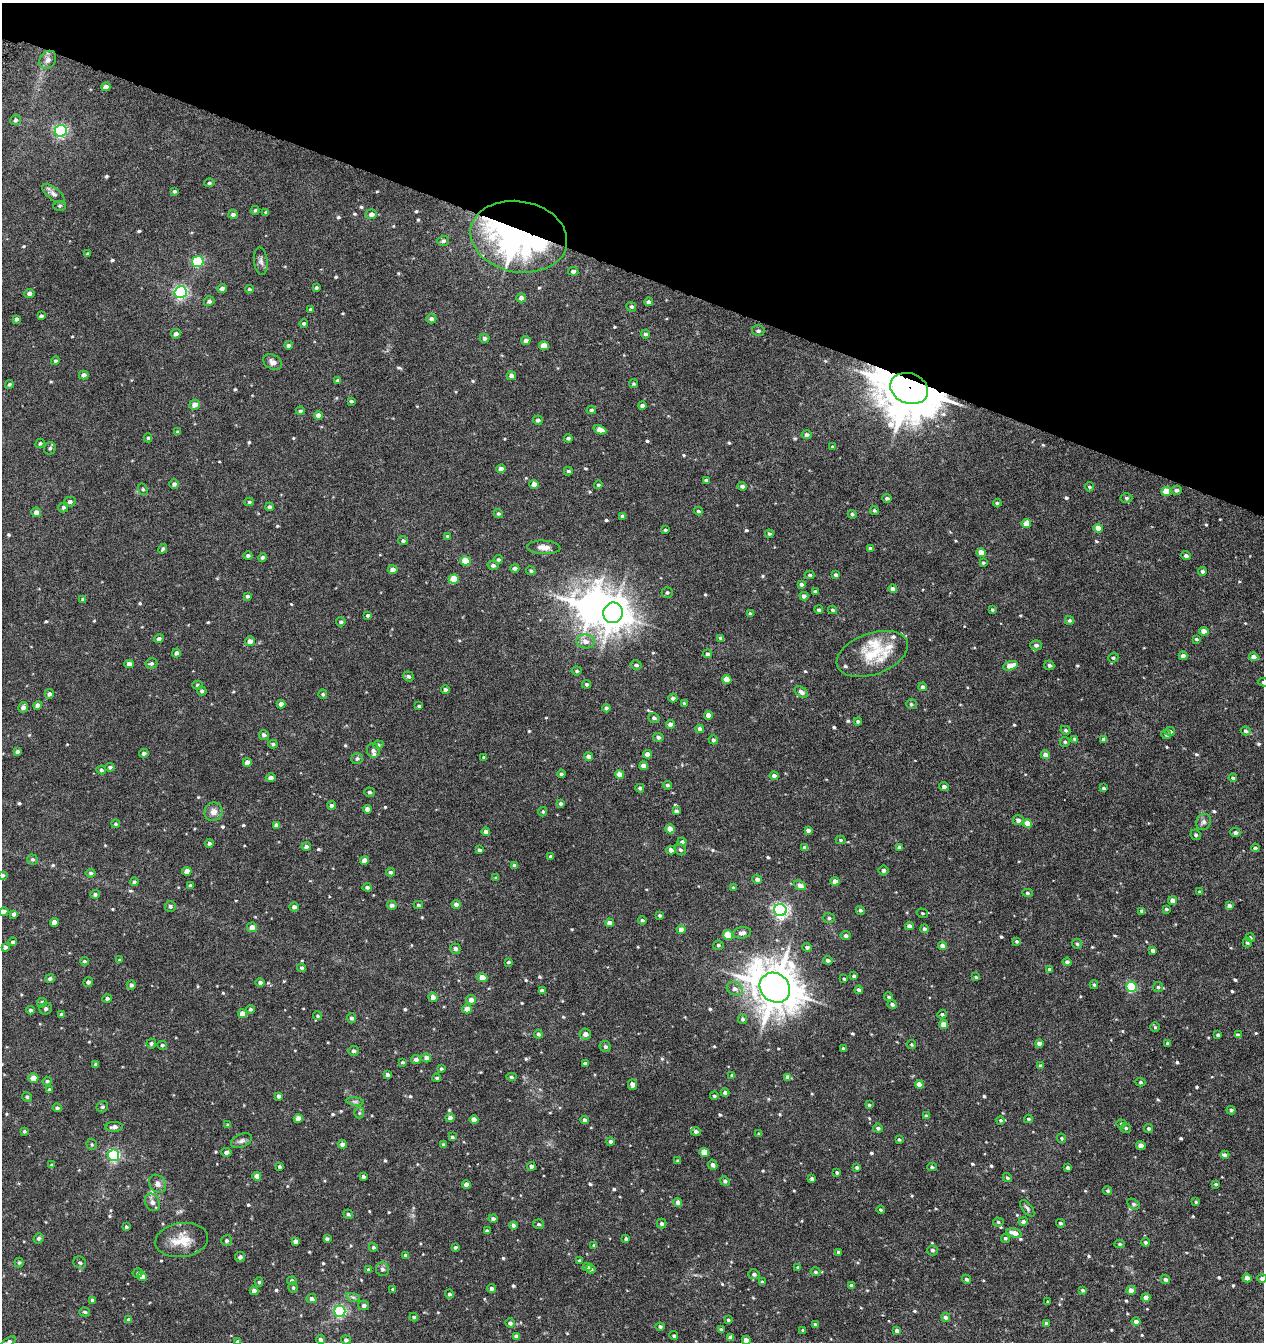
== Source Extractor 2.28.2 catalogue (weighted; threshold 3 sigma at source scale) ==
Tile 2 of 4 x 4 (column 2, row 1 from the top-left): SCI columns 1398-2659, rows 4027-5366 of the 5445 x 5371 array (HDU 1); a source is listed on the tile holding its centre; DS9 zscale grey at full resolution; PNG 1266 x 1344 px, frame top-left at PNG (2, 3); each listed source drawn as its Kron ellipse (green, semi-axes under 4 px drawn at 4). Shown black and unused: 20% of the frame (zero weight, under 8 of 16 exposures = <1% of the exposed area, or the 3 px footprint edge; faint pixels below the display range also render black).
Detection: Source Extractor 2.28.2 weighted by HDU 2 'WHT'; one run over the whole footprint, this tile lists its part. Background 0.0228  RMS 0.0031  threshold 0.0128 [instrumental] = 3 sigma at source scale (4.09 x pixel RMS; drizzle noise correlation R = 1.36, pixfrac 0.8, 0.05/0.05 arcsec/px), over >= 5 px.
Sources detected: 658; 1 inside a brighter object's white glare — neither listed nor drawn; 9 inside a brighter listed object's ellipse — not listed separately; of the other 648, all 500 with FLUX_AUTO >= 0.393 (the completeness limit of this list) listed and drawn (148 fainter detections not listed), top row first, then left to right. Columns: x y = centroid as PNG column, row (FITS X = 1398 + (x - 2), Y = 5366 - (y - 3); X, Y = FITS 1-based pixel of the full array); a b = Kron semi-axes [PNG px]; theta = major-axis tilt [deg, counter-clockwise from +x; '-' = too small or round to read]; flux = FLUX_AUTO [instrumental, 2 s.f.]
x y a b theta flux
48 60 10 7 56 1.4
106 87 4 4 - 1.6
16 120 5 5 - 0.71
61 131 6 5 - 51
209 183 5 4 - 0.49
175 191 4 4 - 0.42
53 193 13 6 -37 1
60 206 6 5 - 0.43
255 210 4 4 - 0.42
266 212 4 4 - 0.42
233 214 4 4 - 0.76
371 214 5 5 - 1.2
519 237 49 35 -11 83
443 241 6 5 - 0.71
87 254 3 3 - 0.42
261 261 14 7 -84 1.1
198 262 6 5 - 26
573 271 5 4 - 0.87
222 288 5 4 - 0.92
316 288 4 3 - 0.42
249 289 4 3 - 0.4
181 292 6 5 - 56
29 293 5 4 - 0.78
521 298 5 4 - 1.3
209 301 5 5 - 0.74
649 302 4 4 - 0.88
631 307 5 4 - 0.58
311 309 4 4 - 0.48
41 316 4 3 - 0.56
16 319 4 3 - 0.59
431 319 5 4 - 0.9
304 323 4 4 - 0.43
758 331 6 5 - 0.67
176 334 5 4 - 0.98
645 334 4 4 - 0.62
485 338 5 4 - 0.8
526 340 4 4 - 1.1
288 345 4 4 - 0.66
544 346 5 4 - 3.2
55 361 4 4 - 0.42
273 362 10 7 -29 1.3
84 375 5 4 - 1.1
511 376 5 4 - 1.2
337 381 4 4 - 0.55
9 384 4 4 - 0.42
634 384 4 4 - 0.41
909 388 19 15 -21 1300
351 401 3 3 - 0.43
195 405 5 5 - 1.8
642 405 4 4 - 1.1
591 410 4 3 - 0.47
300 411 4 4 - 0.48
318 415 4 4 - 2
538 420 5 4 - 0.76
600 430 6 4 -24 2.8
177 432 3 3 - 0.44
807 435 5 4 - 0.8
148 438 4 4 - 0.43
568 438 4 4 - 0.5
40 443 5 4 - 0.4
833 447 3 3 - 0.45
50 448 6 5 - 0.63
501 469 4 4 - 1.6
568 471 4 3 - 0.43
706 480 4 3 - 0.47
174 484 5 4 - 0.83
534 484 4 4 - 2.1
598 485 4 4 - 0.45
742 486 4 4 - 0.82
1089 487 5 4 - 0.5
143 489 6 4 -68 0.4
1176 490 5 4 - 0.77
1166 491 5 4 - 4.8
887 498 5 4 - 0.57
1126 498 6 4 -1 0.53
70 502 6 5 - 0.63
249 502 5 4 - 0.44
997 503 4 3 - 0.46
63 507 5 5 - 0.5
269 507 4 4 - 0.7
874 510 4 4 - 0.43
698 511 4 4 - 0.56
36 512 5 4 - 1.2
498 513 5 4 - 0.44
852 514 4 4 - 0.45
623 516 4 3 - 0.97
1026 524 5 4 - 2.5
1098 528 4 4 - 2.5
665 530 3 3 - 0.39
769 534 4 4 - 0.43
447 536 4 4 - 0.42
403 541 5 4 - 0.59
544 547 16 7 -3 1.9
871 548 4 3 - 0.94
163 549 5 3 - 0.47
981 553 5 4 - 3.2
248 556 4 4 - 0.56
1186 556 5 4 - 0.77
262 557 4 4 - 0.66
498 560 4 4 - 0.5
465 561 5 4 - 5.4
983 563 3 3 - 0.39
493 565 5 4 - 0.78
515 568 4 4 - 0.74
393 570 5 4 - 1.7
531 571 5 4 - 0.52
1202 571 4 4 - 0.65
810 575 5 4 - 0.49
836 575 4 4 - 0.69
454 579 5 4 - 6.6
801 584 4 4 - 0.58
893 589 4 4 - 1.4
815 591 3 3 - 0.55
667 592 5 5 - 0.53
247 596 4 3 - 0.43
804 596 4 4 - 1
83 599 4 3 - 0.64
819 610 4 4 - 0.48
833 610 4 4 - 0.5
992 610 3 3 - 0.42
613 613 10 9 - 470
750 614 4 3 - 0.68
368 615 3 3 - 0.5
1069 620 4 4 - 0.48
341 622 4 4 - 0.52
1204 631 4 4 - 1.8
721 638 3 3 - 0.63
159 639 5 4 - 0.84
1196 639 4 3 - 0.41
250 641 5 5 - 1.6
586 641 9 7 -8 1.7
1036 645 6 5 - 0.91
176 653 4 4 - 0.94
707 654 4 4 - 0.6
872 654 37 20 19 10
1183 656 4 4 - 1.3
1254 657 5 4 - 1.5
1113 658 5 5 - 0.49
151 663 6 5 - 0.6
129 664 4 4 - 1.3
636 665 5 4 - 0.65
1049 665 5 4 - 0.66
1010 666 7 4 18 2.9
577 671 5 4 - 0.46
409 676 5 5 - 0.62
727 680 5 4 - 3.7
1263 682 5 4 - 0.42
587 684 4 4 - 0.58
197 685 5 4 - 0.51
923 687 4 4 - 0.82
445 690 4 4 - 0.72
202 691 5 4 - 0.51
801 692 7 5 -35 1.2
49 694 5 4 - 0.68
323 694 5 4 - 0.47
673 698 4 4 - 0.85
684 703 4 3 - 0.45
281 704 4 4 - 1.6
911 704 5 5 - 0.5
38 705 4 4 - 1.5
419 706 3 3 - 0.46
23 707 5 5 - 1.2
606 708 4 4 - 0.85
708 715 4 4 - 1.8
654 718 6 4 -17 0.67
858 721 4 3 - 0.6
671 724 4 4 - 1.7
700 729 4 4 - 1.4
1065 730 5 4 - 0.46
1170 731 5 4 - 0.82
1246 731 5 4 - 0.67
1166 734 5 4 - 0.51
264 735 5 5 - 0.77
658 737 5 4 - 0.74
1075 739 4 4 - 0.63
1104 739 4 4 - 0.97
713 740 5 4 - 0.62
1065 742 5 5 - 0.46
273 744 4 4 - 0.51
378 745 5 4 - 0.53
373 750 7 6 - 0.82
17 751 4 3 - 0.63
144 753 5 4 - 0.73
647 754 4 4 - 1.5
1045 755 5 4 - 1.7
589 756 4 4 - 1.3
484 757 4 3 - 0.44
357 759 6 5 - 0.62
247 762 4 4 - 1.5
643 766 4 4 - 1.7
110 767 4 4 - 0.56
101 770 5 4 - 0.46
561 774 4 3 - 0.54
619 775 4 4 - 2.2
774 776 4 4 - 1.4
271 778 5 4 - 1.3
1233 778 4 3 - 0.47
667 785 4 4 - 0.54
944 787 5 4 - 0.87
640 788 4 4 - 0.71
1103 788 4 3 - 0.45
369 792 5 5 - 0.54
561 804 4 3 - 0.53
332 806 4 4 - 0.92
367 809 4 4 - 1.6
676 811 4 4 - 0.96
213 812 9 9 - 1.7
543 812 5 4 - 0.42
1018 820 5 5 - 1
1203 822 8 7 - 0.88
1027 823 5 4 - 3.7
116 824 4 4 - 0.44
276 825 4 4 - 1.1
670 829 5 4 - 2.2
808 830 4 4 - 1.1
486 832 4 4 - 1.1
1235 833 5 4 - 0.75
1196 835 5 5 - 0.43
841 840 5 4 - 0.4
682 842 4 4 - 0.78
209 843 4 4 - 0.56
306 847 5 4 - 0.94
899 847 4 3 - 0.64
805 848 4 4 - 1.2
1255 848 4 4 - 0.66
479 850 4 3 - 0.55
671 850 4 4 - 1.8
680 850 6 5 - 0.62
551 856 3 3 - 0.39
32 859 5 5 - 0.51
364 860 4 4 - 2
514 866 4 3 - 0.67
883 870 5 5 - 0.78
187 871 5 4 - 2.4
390 872 4 4 - 0.53
91 873 5 4 - 0.55
2 875 4 3 - 0.55
496 878 3 3 - 0.4
757 879 5 4 - 1
835 881 4 4 - 2.1
134 882 4 4 - 0.47
190 885 4 4 - 0.49
800 885 6 4 -25 1.8
367 887 4 4 - 0.67
733 888 4 3 - 0.53
1200 892 4 3 - 0.41
1027 893 5 4 - 0.46
95 894 5 4 - 0.63
1172 901 4 4 - 1.9
392 905 5 4 - 0.89
418 905 5 4 - 0.5
456 905 4 4 - 1.2
170 906 5 5 - 0.6
1229 906 4 3 - 0.87
294 907 4 4 - 0.9
1166 909 4 3 - 0.4
780 910 6 6 - 79
860 910 5 4 - 0.56
4 911 5 3 - 0.78
1142 911 4 4 - 1
922 913 6 4 -16 0.43
14 914 4 4 - 0.76
660 915 4 4 - 0.4
829 918 5 5 - 0.54
642 920 4 3 - 0.49
54 922 4 4 - 1.9
610 923 4 4 - 1.4
909 926 4 4 - 1.3
252 927 5 5 - 1.7
924 929 4 4 - 0.76
681 930 4 4 - 2
742 933 9 5 9 1.5
728 935 5 4 - 7.6
846 936 5 4 - 0.68
1250 937 5 4 - 0.42
1017 941 4 4 - 0.47
13 942 4 4 - 0.57
1247 943 5 4 - 0.5
1077 944 5 5 - 0.54
718 945 5 4 - 0.52
942 946 4 4 - 1.8
5 947 4 4 - 0.83
807 947 5 4 - 0.77
455 949 5 5 - 0.98
1153 950 4 3 - 1.1
120 960 4 3 - 0.41
828 960 5 4 - 0.64
84 961 4 3 - 0.41
508 962 3 3 - 0.46
1067 962 4 4 - 0.96
302 968 4 4 - 0.54
1050 969 4 3 - 0.66
854 976 4 3 - 0.56
976 977 4 3 - 0.46
50 978 4 4 - 0.59
482 978 5 4 - 3
844 979 3 3 - 0.4
88 982 5 4 - 0.75
260 983 4 4 - 0.79
131 985 5 4 - 0.7
1094 985 4 3 - 0.42
1131 987 5 5 - 21
1158 987 5 5 - 0.55
775 988 16 14 -41 880
735 989 8 6 -25 1.2
859 990 4 3 - 0.84
542 991 4 4 - 1.1
433 997 4 4 - 1.6
889 997 5 4 - 0.51
107 998 4 4 - 0.67
471 1000 5 4 - 1.4
42 1003 5 4 - 0.91
892 1005 4 4 - 0.81
46 1009 6 6 - 0.73
250 1009 4 4 - 0.48
467 1009 5 4 - 2.2
31 1010 4 4 - 0.55
61 1014 4 4 - 0.53
243 1014 5 4 - 2.7
942 1014 5 4 - 0.49
318 1016 5 4 - 0.43
351 1018 5 4 - 0.69
743 1019 5 4 - 0.68
944 1024 4 4 - 2.2
1155 1027 4 4 - 0.4
538 1034 4 4 - 0.71
585 1034 6 5 - 1.4
1218 1035 4 3 - 0.51
1238 1035 4 3 - 0.82
151 1043 5 5 - 0.5
1039 1043 4 4 - 1.5
1168 1043 3 3 - 0.43
911 1044 4 4 - 0.4
162 1045 5 4 - 0.49
605 1047 6 5 - 0.62
843 1048 4 3 - 0.4
353 1051 5 5 - 0.74
426 1058 5 4 - 1
416 1059 5 4 - 1
402 1062 4 4 - 0.42
585 1063 4 3 - 0.96
96 1064 4 3 - 0.43
1040 1066 4 3 - 0.63
441 1069 4 4 - 0.41
387 1075 4 4 - 0.79
732 1075 4 3 - 0.57
511 1077 5 4 - 0.5
787 1077 4 4 - 1.1
33 1078 5 4 - 2.6
437 1078 4 4 - 0.44
47 1081 4 4 - 0.46
1140 1082 5 4 - 0.46
919 1084 4 4 - 2.1
632 1085 5 4 - 1.4
49 1090 4 4 - 0.56
725 1093 4 4 - 0.76
279 1096 4 4 - 0.81
714 1096 4 4 - 0.48
27 1097 5 4 - 0.51
355 1101 9 4 -8 0.62
869 1105 4 3 - 0.41
102 1107 6 5 - 0.61
57 1108 4 4 - 0.65
1231 1110 4 4 - 0.75
359 1113 5 5 - 0.39
926 1116 4 3 - 0.64
450 1118 4 4 - 1.3
298 1119 4 4 - 2.3
1028 1119 4 3 - 0.41
474 1120 4 4 - 2.6
585 1120 4 3 - 0.84
1001 1120 4 4 - 0.44
1121 1124 4 4 - 0.5
228 1125 4 3 - 0.45
114 1127 8 5 4 1.1
878 1128 5 4 - 0.68
1126 1128 5 4 - 0.57
1148 1128 4 4 - 0.53
24 1131 3 3 - 0.41
696 1131 5 4 - 0.87
759 1134 4 3 - 0.41
452 1137 4 3 - 0.43
1061 1138 5 4 - 0.44
899 1140 4 3 - 0.42
241 1141 11 6 21 0.9
610 1142 4 4 - 0.75
92 1144 6 5 - 0.42
342 1144 4 4 - 1.4
444 1145 4 3 - 0.46
1141 1146 4 4 - 2.6
226 1152 5 4 - 0.9
704 1152 5 4 - 4.4
113 1155 5 5 - 42
1225 1155 4 4 - 0.91
678 1161 4 3 - 0.47
51 1165 4 3 - 0.41
713 1165 5 4 - 0.87
531 1166 4 4 - 0.98
279 1167 4 4 - 0.44
857 1167 3 3 - 0.56
932 1167 5 3 - 0.47
1068 1168 3 3 - 0.61
837 1173 4 3 - 0.49
257 1176 4 4 - 2
363 1177 4 3 - 0.75
1007 1178 5 3 - 0.47
812 1179 4 4 - 0.93
725 1181 5 4 - 0.72
157 1184 10 7 -51 1.4
466 1184 4 4 - 1.5
1216 1184 4 3 - 0.48
1108 1191 4 4 - 0.5
152 1202 9 7 -63 1.2
678 1202 4 4 - 1.1
1196 1202 4 3 - 0.42
1134 1204 7 5 -27 0.51
1027 1208 10 5 -52 0.64
881 1210 4 4 - 0.45
348 1214 5 4 - 0.52
493 1219 4 4 - 0.66
998 1222 5 4 - 0.46
1023 1222 5 4 - 0.92
1060 1223 4 4 - 0.43
539 1224 5 4 - 0.53
661 1224 5 5 - 0.72
513 1225 4 4 - 0.91
126 1227 3 3 - 0.44
487 1231 4 3 - 0.57
1014 1233 8 4 -17 2.2
39 1238 5 5 - 0.56
1005 1238 4 4 - 0.42
327 1239 4 3 - 0.6
626 1239 3 3 - 0.46
182 1240 26 17 8 5.8
227 1241 5 5 - 0.59
295 1241 4 4 - 1
1145 1242 4 4 - 0.49
1120 1244 5 4 - 0.43
594 1245 4 4 - 0.46
373 1247 4 4 - 0.49
455 1247 3 3 - 0.46
932 1250 5 5 - 0.53
838 1252 3 3 - 0.5
406 1255 4 4 - 0.6
240 1257 5 5 - 0.9
579 1261 3 3 - 0.46
19 1263 5 4 - 0.43
80 1263 6 5 - 0.61
587 1267 4 4 - 0.58
798 1268 4 3 - 0.4
382 1269 7 6 - 0.75
591 1269 5 4 - 0.55
369 1270 4 3 - 0.67
815 1272 5 4 - 0.42
138 1273 5 5 - 0.49
754 1274 5 5 - 0.73
142 1277 5 4 - 2
1247 1278 4 4 - 1.9
1262 1278 5 4 - 1.1
966 1279 4 4 - 0.61
1165 1279 5 4 - 0.7
292 1281 4 4 - 0.62
259 1282 5 4 - 0.44
762 1282 4 3 - 0.5
851 1285 4 3 - 0.63
293 1288 5 4 - 0.54
491 1288 4 4 - 0.99
393 1289 4 4 - 0.41
1083 1290 4 4 - 0.48
1131 1290 5 4 - 2
254 1291 4 4 - 1.7
449 1294 4 4 - 0.52
353 1297 7 4 -18 0.53
1146 1297 4 4 - 1.4
312 1299 5 4 - 0.81
92 1300 4 4 - 0.62
1048 1302 3 3 - 0.4
364 1305 5 4 - 0.96
340 1311 5 5 - 50
85 1312 5 4 - 0.46
414 1317 4 4 - 0.58
946 1317 4 4 - 0.83
129 1320 4 4 - 1.1
728 1320 4 4 - 0.39
1136 1321 4 4 - 1.4
510 1323 5 4 - 0.8
1046 1323 4 4 - 0.65
815 1324 4 3 - 0.49
660 1327 4 4 - 0.64
721 1329 4 4 - 0.51
803 1330 4 3 - 0.58
897 1331 4 4 - 0.97
516 1336 4 4 - 1.1
674 1336 4 4 - 0.48
730 1337 4 4 - 1.3
320 1339 4 4 - 0.93
346 1340 5 4 - 0.71
746 1340 4 4 - 2
8 1342 8 4 37 1.1
238 1342 4 4 - 0.93
Overlapping masked pixels (flux is a lower limit): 2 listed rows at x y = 519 237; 909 388
Isophote crosses this tile's border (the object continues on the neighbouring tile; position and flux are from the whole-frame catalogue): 8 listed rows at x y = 1263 682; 2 875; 4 911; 1262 1278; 674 1336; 746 1340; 8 1342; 238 1342